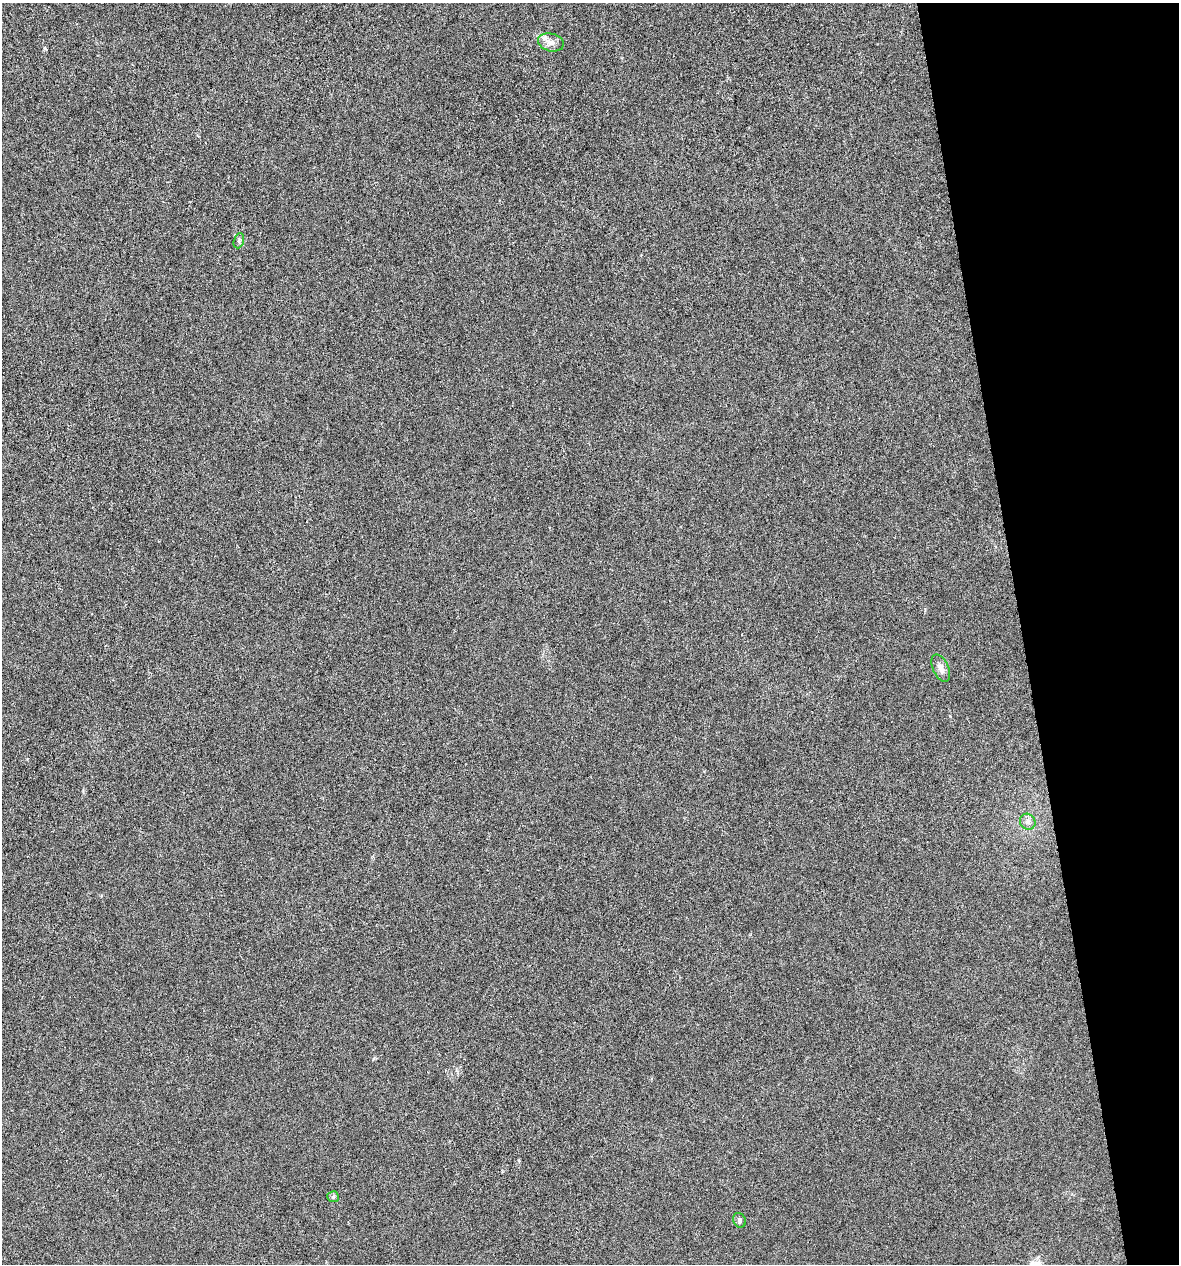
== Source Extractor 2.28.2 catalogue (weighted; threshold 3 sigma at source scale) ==
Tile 12 of 4 x 4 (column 4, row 3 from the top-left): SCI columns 3572-4748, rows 1263-2524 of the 4843 x 5052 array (HDU 1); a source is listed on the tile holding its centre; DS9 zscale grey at full resolution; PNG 1181 x 1266 px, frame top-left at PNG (2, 3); each listed source drawn as its Kron ellipse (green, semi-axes under 4 px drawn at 4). Shown black and unused: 13% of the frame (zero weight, under 4 of 8 exposures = <1% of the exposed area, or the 3 px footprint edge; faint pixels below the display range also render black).
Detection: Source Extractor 2.28.2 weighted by HDU 2 'WHT'; one run over the whole footprint, this tile lists its part. Background -0.00911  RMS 0.0022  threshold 0.00881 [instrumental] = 3 sigma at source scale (4.09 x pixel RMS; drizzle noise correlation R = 1.36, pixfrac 0.8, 0.0396/0.0396 arcsec/px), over >= 5 px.
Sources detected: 7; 1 inside a brighter listed object's ellipse — not listed separately; the other 6 listed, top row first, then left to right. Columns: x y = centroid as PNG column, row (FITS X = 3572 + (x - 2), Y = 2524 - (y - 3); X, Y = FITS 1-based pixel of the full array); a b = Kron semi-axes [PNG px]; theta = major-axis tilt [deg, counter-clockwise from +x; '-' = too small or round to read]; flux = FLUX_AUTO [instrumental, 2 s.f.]
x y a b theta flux
551 42 13 9 -15 1.2
239 241 8 5 72 0.41
941 668 15 7 -65 1.2
1028 822 8 7 - 0.75
333 1197 6 5 - 0.32
739 1220 7 6 - 0.47